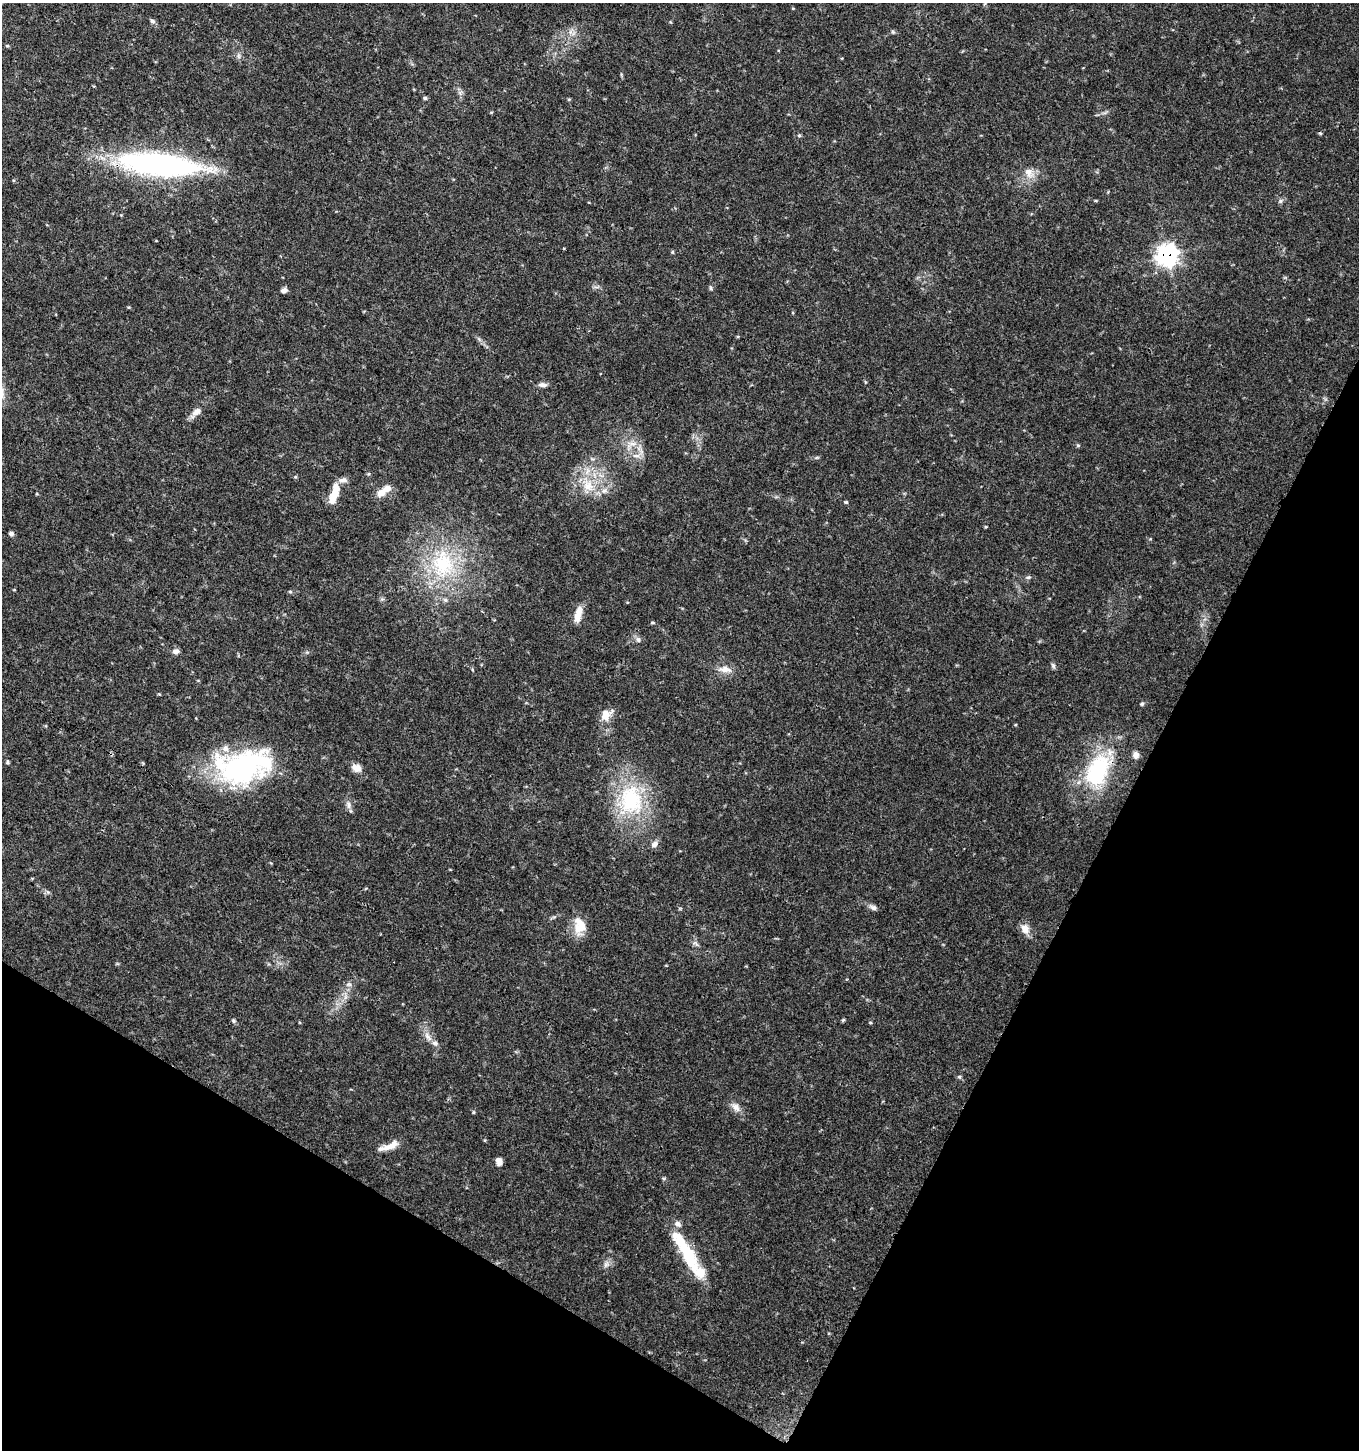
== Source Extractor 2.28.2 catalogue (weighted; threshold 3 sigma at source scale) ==
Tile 15 of 4 x 4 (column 3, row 4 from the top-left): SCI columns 2982-4338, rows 3-1450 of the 5896 x 5806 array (HDU 1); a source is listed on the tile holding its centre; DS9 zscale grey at full resolution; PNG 1361 x 1452 px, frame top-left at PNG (2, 3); no overlay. Shown black and unused: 26% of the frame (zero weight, under 3 of 4 exposures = <1% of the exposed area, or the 3 px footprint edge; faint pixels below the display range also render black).
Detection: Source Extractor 2.28.2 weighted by HDU 2 'WHT'; one run over the whole footprint, this tile lists its part. Background 0.0292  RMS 0.0034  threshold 0.0154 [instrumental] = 3 sigma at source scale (4.5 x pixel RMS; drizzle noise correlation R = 1.50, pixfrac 1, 0.0396/0.0396 arcsec/px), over >= 5 px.
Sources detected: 66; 1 inside a brighter object's white glare — not listed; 7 inside a brighter listed object's ellipse — not listed separately; the other 58 listed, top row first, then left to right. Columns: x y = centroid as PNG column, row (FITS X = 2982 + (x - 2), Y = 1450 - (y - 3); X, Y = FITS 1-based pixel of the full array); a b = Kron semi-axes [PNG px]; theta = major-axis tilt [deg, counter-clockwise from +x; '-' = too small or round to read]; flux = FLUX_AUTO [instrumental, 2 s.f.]
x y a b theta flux
153 21 7 5 -18 0.71
7 46 5 3 - 0.32
238 56 7 4 -89 0.7
425 98 5 5 - 0.52
1320 133 5 3 - 0.35
799 135 5 5 - 0.42
160 164 92 24 -6 77
1029 172 14 9 -72 3
1281 201 7 4 90 0.59
672 252 6 4 -90 0.36
1167 255 9 8 - 150
711 288 6 4 -89 0.49
284 290 8 6 16 1.1
543 385 11 6 -4 1.3
196 412 17 8 43 2.6
632 443 10 5 0 1.6
1078 445 6 3 18 0.38
636 455 13 5 14 1.7
343 480 13 7 0 1.5
588 486 18 15 -59 7.2
387 488 14 9 31 2.8
604 491 9 6 28 1.5
333 496 21 8 71 6.2
846 502 4 4 - 0.4
11 533 6 5 - 0.91
443 564 42 33 -84 30
1028 577 6 5 - 0.55
290 591 6 4 0 0.41
578 614 21 8 76 3.5
652 623 6 3 0 0.39
638 640 8 5 -63 0.87
176 651 9 6 6 1.1
1053 666 7 5 -60 0.63
725 669 17 8 -4 2.9
1142 704 5 4 - 0.45
606 715 18 12 46 3.7
1136 755 8 7 - 1.6
7 762 6 3 -83 0.46
356 768 12 9 -26 2.4
239 769 61 38 3 55
1098 770 44 26 64 31
631 800 45 34 -84 30
349 805 11 5 -90 1.2
654 844 10 7 39 1.4
873 907 9 7 -18 1.2
580 926 22 15 -87 6.2
1025 929 14 10 -72 2.7
695 943 9 4 -31 0.78
349 984 8 6 -19 0.92
843 1020 5 4 - 0.42
233 1021 6 4 -88 0.48
428 1036 18 5 -54 2.1
959 1077 6 5 - 0.51
736 1107 14 9 -44 2.2
389 1146 29 7 21 3.6
499 1161 10 7 -74 1.6
685 1250 60 13 -59 20
606 1265 9 6 63 1.2
Overlapping masked pixels (flux is a lower limit): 2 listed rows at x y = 1167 255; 1098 770